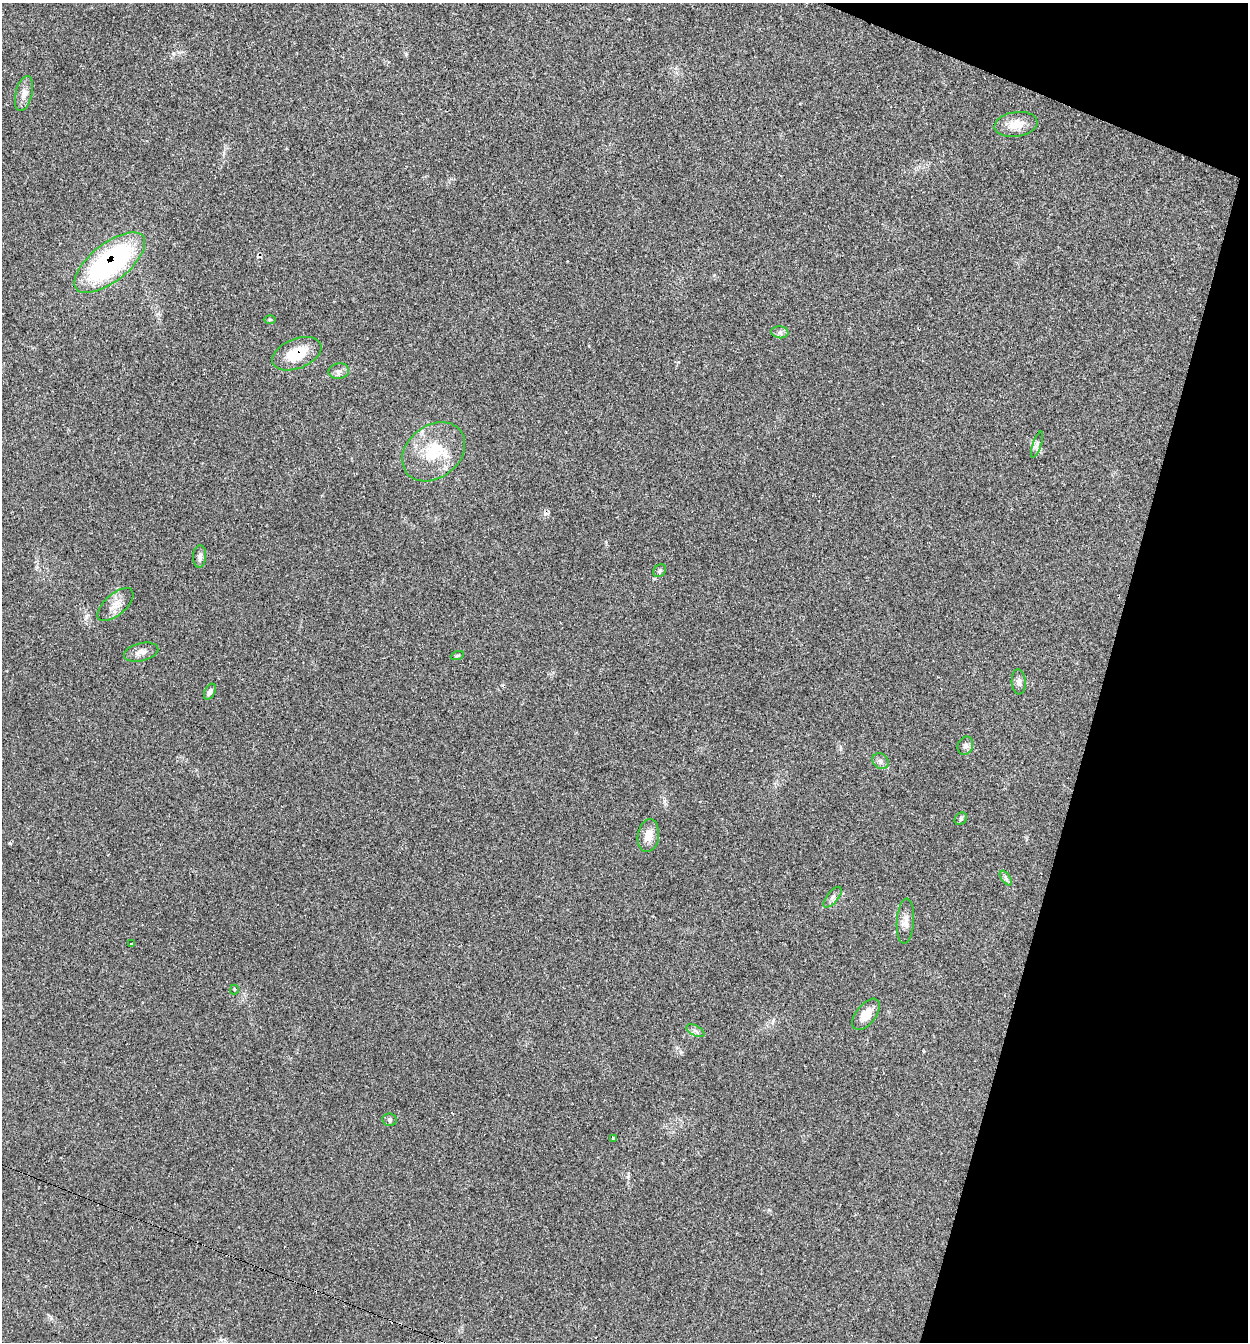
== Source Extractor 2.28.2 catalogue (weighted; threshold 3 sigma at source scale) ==
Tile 8 of 4 x 4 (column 4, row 2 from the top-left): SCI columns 3871-5116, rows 2683-4022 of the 5375 x 5361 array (HDU 1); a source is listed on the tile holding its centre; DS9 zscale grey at full resolution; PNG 1250 x 1344 px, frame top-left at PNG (2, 3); each listed source drawn as its Kron ellipse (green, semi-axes under 4 px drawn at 4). Shown black and unused: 14% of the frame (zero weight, under 2 of 3 exposures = <1% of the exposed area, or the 3 px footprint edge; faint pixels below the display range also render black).
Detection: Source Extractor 2.28.2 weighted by HDU 2 'WHT'; one run over the whole footprint, this tile lists its part. Background 0.0712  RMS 0.0074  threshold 0.0332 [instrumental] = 3 sigma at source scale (4.5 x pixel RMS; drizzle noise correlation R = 1.50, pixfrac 1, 0.05/0.05 arcsec/px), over >= 5 px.
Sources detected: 33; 4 cosmic-ray / hot-pixel residue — neither listed nor drawn; the other 29 listed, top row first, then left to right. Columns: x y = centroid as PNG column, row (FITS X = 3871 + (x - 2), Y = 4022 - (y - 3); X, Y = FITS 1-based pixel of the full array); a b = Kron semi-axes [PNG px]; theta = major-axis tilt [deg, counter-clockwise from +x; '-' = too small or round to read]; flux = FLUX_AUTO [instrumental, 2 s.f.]
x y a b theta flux
24 93 18 8 76 5.6
1016 124 22 12 8 11
110 263 42 19 38 140
270 320 6 4 0 1
780 332 8 6 -7 2.3
297 354 26 14 22 20
339 371 10 7 9 3.1
1037 445 14 4 72 2.5
434 452 34 26 39 32
200 556 11 6 87 2.8
660 571 7 5 45 1.4
115 605 22 10 41 8
141 652 17 9 12 4.8
457 656 7 4 19 1
1019 682 12 7 -85 3.1
210 692 8 5 63 2.7
965 746 9 7 66 2.7
880 761 8 7 - 2.5
961 819 7 5 45 1.4
648 836 16 10 82 8.5
1006 878 8 4 -54 1.7
833 897 12 5 51 2.6
905 921 22 8 86 6
132 944 3 3 - 2.2
234 989 5 3 - 1
866 1014 18 10 52 8.9
695 1031 10 5 -27 2.2
390 1120 7 6 - 1.5
613 1139 3 3 - 4.6
Overlapping masked pixels (flux is a lower limit): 2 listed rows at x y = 110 263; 297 354
Unlisted compact peaks at least as high as the median listed source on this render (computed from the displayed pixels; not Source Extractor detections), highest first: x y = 406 54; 10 843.